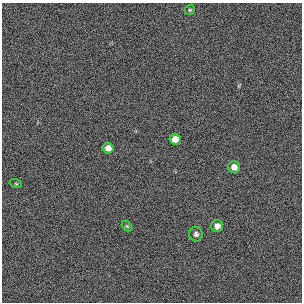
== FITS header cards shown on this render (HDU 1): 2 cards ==
NAXIS1  =                  300 / length of original image axis
NAXIS2  =                  300 / length of original image axis

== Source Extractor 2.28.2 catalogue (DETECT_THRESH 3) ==
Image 300 x 300 px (HDU 1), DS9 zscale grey, 1 PNG px = 1 image px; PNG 304 x 304 px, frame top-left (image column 1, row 300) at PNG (2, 3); each listed source drawn as its Kron ellipse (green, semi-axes under 4 px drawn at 4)
Background 385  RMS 66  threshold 199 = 3 sigma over >= 5 px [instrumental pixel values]
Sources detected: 8; all 8 listed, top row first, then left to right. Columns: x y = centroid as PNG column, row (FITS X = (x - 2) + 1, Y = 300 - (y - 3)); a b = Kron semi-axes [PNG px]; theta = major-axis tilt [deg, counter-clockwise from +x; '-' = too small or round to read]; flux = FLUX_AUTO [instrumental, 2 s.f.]
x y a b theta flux
190 10 5 4 - 5600
175 139 6 5 - 32000
108 148 5 5 - 26000
234 167 6 6 - 25000
16 184 6 4 -19 4600
127 226 6 4 -45 4700
217 226 6 6 - 25000
196 234 7 7 - 14000